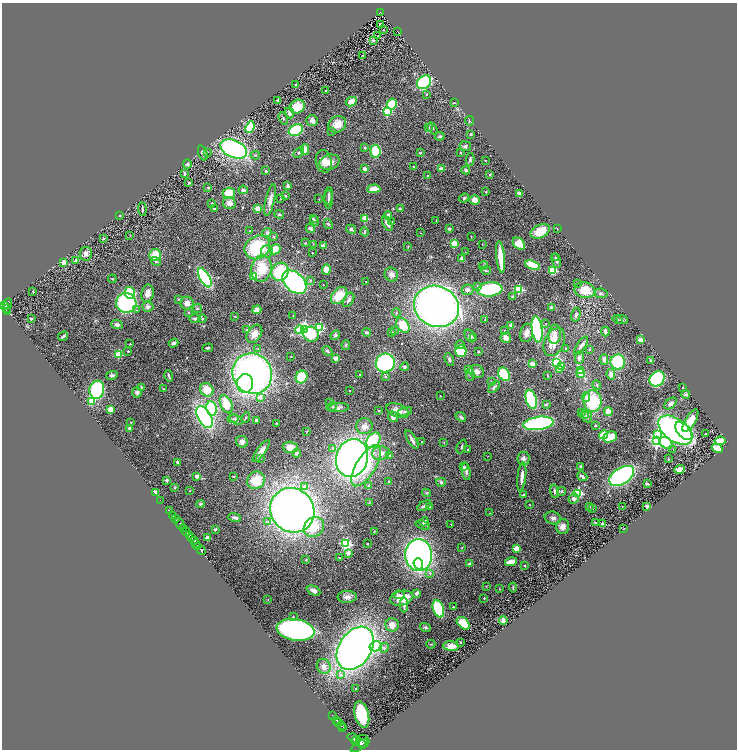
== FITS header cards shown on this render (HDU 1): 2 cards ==
NAXIS1  =                 1469
NAXIS2  =                 1495

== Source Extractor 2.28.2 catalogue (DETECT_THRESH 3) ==
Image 1469 x 1495 px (HDU 1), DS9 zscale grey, zoomed out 1/2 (1 PNG px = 2 x 2 image px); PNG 739 x 752 px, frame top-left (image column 1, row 1494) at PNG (2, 3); each listed source drawn as its Kron ellipse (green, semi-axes under 4 px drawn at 4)
Background 0.815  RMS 0.062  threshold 0.185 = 3 sigma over >= 5 px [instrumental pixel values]
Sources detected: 457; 25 cannot appear on this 1/2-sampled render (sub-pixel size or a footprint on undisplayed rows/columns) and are neither listed nor drawn; the other 432 listed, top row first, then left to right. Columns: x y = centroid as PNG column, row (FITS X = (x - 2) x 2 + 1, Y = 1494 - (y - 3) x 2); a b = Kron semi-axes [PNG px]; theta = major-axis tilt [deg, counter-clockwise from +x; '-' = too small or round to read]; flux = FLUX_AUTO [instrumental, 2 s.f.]
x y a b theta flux
381 13 4 3 - 130
380 25 3 2 - 10
384 30 3 2 - 5.3
397 31 2 1 - 13
378 36 3 2 - 4.9
373 40 3 2 - 15
363 55 2 1 - 11
424 82 8 6 43 1300
295 85 4 2 - 11
325 91 2 2 - 24
426 94 3 2 - 8.1
277 100 2 2 - 65
351 102 6 4 27 120
454 103 4 2 - 6.8
392 104 5 4 - 310
297 106 8 6 31 250
387 111 3 3 - 760
289 113 5 4 - 35
283 118 6 3 -71 15
312 120 6 5 - 56
469 121 5 3 - 9.4
337 124 9 8 - 140
250 127 6 3 68 470
428 127 3 3 - 8.6
432 128 6 2 -61 16
296 130 7 5 25 700
331 131 2 2 - 13
471 134 2 2 - 39
440 136 5 3 - 19
465 146 6 5 - 26
365 148 2 2 - 50
234 149 14 8 -22 2500
305 149 5 4 - 79
375 151 6 5 - 350
207 152 3 2 - 6.6
460 152 2 1 - 4.8
203 153 8 3 -70 35
299 153 6 3 42 21
421 153 3 3 - 8.8
255 155 5 3 - 13
470 159 6 3 79 27
485 160 2 2 - 11
324 161 11 8 -80 94
329 162 10 7 15 110
187 164 5 4 - 25
413 167 3 2 - 7.7
365 169 2 2 - 150
441 169 2 2 - 140
466 170 4 4 - 21
266 171 2 2 - 42
185 174 4 2 - 21
427 175 2 2 - 13
490 175 2 2 - 42
189 183 3 3 - 15
288 186 3 3 - 43
208 187 2 2 - 34
374 189 6 4 5 150
243 190 5 4 - 31
485 192 4 3 - 9.7
229 193 6 5 - 250
519 194 4 4 - 38
285 195 3 3 - 11
329 196 9 3 85 30
281 198 3 3 - 7
464 198 5 4 - 20
319 199 2 1 - 3.4
329 199 9 3 90 41
270 200 16 4 77 74
474 200 5 4 - 110
212 203 2 2 - 25
229 203 6 6 - 77
142 209 7 2 -85 18
214 209 2 2 - 36
258 209 2 2 - 330
400 209 3 3 - 15
279 214 5 4 - 16
120 215 2 2 - 15
388 216 4 4 - 59
365 218 2 2 - 330
313 219 4 2 - 10
436 220 3 2 - 4.3
314 221 5 4 - 16
392 222 2 2 - 8.8
387 223 8 4 -62 80
328 224 5 4 - 19
310 228 5 3 - 33
557 228 2 2 - 5.8
351 229 5 3 - 29
449 229 2 2 - 89
250 231 3 2 - 7.2
540 231 10 6 27 220
364 232 4 3 - 11
267 233 4 4 - 28
420 233 2 1 - 4
130 235 3 2 - 4.8
274 237 3 3 - 8.2
471 237 3 2 - 6.3
104 238 4 3 - 14
306 243 2 2 - 7.8
454 243 3 3 - 520
313 244 3 2 - 5.3
482 244 2 1 - 3.3
519 244 7 5 -43 170
323 245 2 2 - 89
257 247 13 11 32 650
408 247 3 2 - 8.6
275 249 5 4 - 210
267 251 6 6 - 43
465 252 2 2 - 3.3
312 253 2 2 - 13
86 254 7 6 - 54
155 255 6 6 - 200
501 257 16 3 -84 300
555 258 4 2 - 8.8
462 259 3 3 - 70
75 260 3 2 - 27
156 261 5 4 - 16
556 261 7 3 -72 25
64 262 2 2 - 210
532 265 8 4 -20 330
483 266 5 3 - 13
261 269 13 10 78 330
326 269 5 4 - 91
486 270 5 3 - 14
552 270 4 4 - 310
280 272 9 8 - 510
391 274 7 6 - 60
254 276 3 3 - 470
205 278 11 5 -61 1200
112 279 4 3 - 9.2
310 280 4 3 - 13
366 281 2 1 - 5.9
294 282 14 9 -44 2400
577 283 2 2 - 26
323 285 2 2 - 9.9
477 286 3 3 - 21
490 289 12 7 5 1100
519 289 3 3 - 830
467 290 6 5 - 42
585 290 10 8 -11 300
33 292 2 1 - 5.4
130 293 6 5 - 650
147 293 9 6 78 84
601 293 6 4 -9 25
339 295 10 6 49 260
512 296 4 3 - 12
179 299 3 3 - 9.8
349 300 8 4 62 34
126 303 10 10 - 1300
187 303 6 6 - 62
7 304 6 4 67 370
3 305 3 2 - 430
436 306 23 20 -24 6800
148 307 5 5 - 38
551 308 3 2 - 40
6 309 3 2 - 170
197 309 4 3 - 11
137 310 3 2 - 11
257 310 5 4 - 84
8 311 4 2 - 220
189 312 2 2 - 30
396 313 4 2 - 9.8
293 315 3 2 - 5
576 315 7 4 75 35
235 316 3 3 - 7.8
202 318 4 3 - 12
31 319 2 2 - 47
195 319 5 3 - 23
485 319 2 2 - 6.1
618 319 5 2 - 8.8
622 319 6 4 -23 20
546 323 2 1 - 4.7
117 325 5 4 - 36
403 325 8 5 -51 220
511 325 2 2 - 95
319 328 3 3 - 880
246 329 2 2 - 11
304 329 3 3 - 5300
537 329 13 5 -82 1400
300 330 4 3 - 380
504 330 2 1 - 7
394 331 4 2 - 6.9
605 331 5 3 - 41
367 332 4 3 - 24
392 332 2 2 - 28
527 333 9 6 77 82
254 334 10 6 57 99
311 334 8 7 - 570
555 334 9 6 84 72
335 335 5 4 - 18
63 336 5 3 - 21
470 336 7 4 -56 34
473 338 3 3 - 14
506 338 5 5 - 62
640 339 2 2 - 170
554 342 15 9 64 170
173 343 5 3 - 28
130 344 2 2 - 17
346 345 5 4 - 16
460 345 4 4 - 23
581 346 10 3 57 58
208 348 5 3 - 18
258 348 4 3 - 10
566 349 2 2 - 15
590 349 2 2 - 7.3
128 351 2 2 - 39
327 351 6 3 -43 21
461 351 5 5 - 330
478 351 2 2 - 17
118 354 3 3 - 460
291 356 2 1 - 9.2
336 358 2 2 - 240
579 358 6 4 89 41
604 359 5 4 - 44
449 360 7 3 -67 23
650 360 3 2 - 11
556 362 3 3 - 1600
618 362 7 7 - 640
385 363 9 9 - 1600
532 364 2 2 - 270
404 367 4 4 - 19
561 367 3 2 - 240
559 369 2 2 - 79
468 370 2 2 - 190
580 370 3 3 - 81
476 371 7 6 - 61
581 373 4 4 - 120
252 374 21 19 -56 4500
360 374 2 2 - 13
504 374 7 5 -56 430
611 374 5 4 - 65
112 375 6 4 13 30
470 375 6 3 -90 20
169 376 6 2 -72 19
548 376 3 2 - 5.6
302 377 6 5 - 380
385 377 4 3 - 13
657 379 8 7 - 1100
491 382 3 2 - 5.1
245 383 9 8 - 1000
597 385 5 4 - 14
141 387 3 3 - 15
494 387 7 3 48 24
683 388 2 2 - 7.3
164 389 3 2 - 8.1
97 390 9 7 78 940
207 390 7 6 - 170
350 391 2 2 - 11
137 392 5 4 - 35
686 394 4 4 - 22
440 396 2 2 - 8.6
260 397 3 3 - 100
586 397 5 4 - 50
531 399 10 5 -73 780
91 401 3 3 - 120
592 401 11 9 -81 600
330 402 2 2 - 15
671 403 7 4 41 45
226 404 10 5 -66 200
546 404 3 3 - 13
332 407 4 4 - 13
212 408 7 5 -80 740
338 408 11 4 1 44
110 409 2 2 - 310
379 410 3 3 - 10
398 411 12 6 -23 110
405 411 7 3 15 29
581 412 3 3 - 14
608 412 5 4 - 110
584 415 4 4 - 18
587 416 6 5 - 34
205 417 12 6 -60 2500
246 417 5 3 - 15
393 417 5 4 - 51
461 417 6 4 -41 21
233 419 6 3 7 15
236 420 7 4 -35 25
256 420 3 3 - 31
690 421 13 5 59 240
131 422 3 3 - 9.5
276 423 2 2 - 8.5
538 423 15 6 8 1700
595 425 2 2 - 24
364 426 8 8 - 85
129 428 2 2 - 71
675 430 19 11 -37 3600
307 431 3 2 - 7.3
684 431 11 6 -45 740
705 434 2 2 - 21
603 435 4 3 - 300
657 435 3 3 - 1000
610 437 7 5 22 170
373 440 8 6 55 660
412 440 10 2 -60 47
657 440 3 3 - 4000
720 441 5 4 - 160
242 442 6 5 - 45
422 442 2 1 - 5.8
444 443 3 2 - 5.3
666 443 7 5 -36 370
461 446 7 3 65 17
290 447 7 5 -5 120
333 448 3 3 - 26
717 448 6 4 -29 190
467 449 2 2 - 18
673 449 2 2 - 7.9
261 451 13 4 54 80
296 453 4 3 - 34
381 453 9 7 11 86
389 455 2 2 - 54
488 456 2 2 - 3.8
352 458 19 16 73 5000
260 459 2 2 - 15
523 459 7 6 - 47
668 459 4 2 - 8.6
177 462 3 2 - 14
366 466 23 9 58 380
464 467 2 2 - 58
581 467 3 3 - 32
679 469 5 3 - 91
466 471 9 4 -81 37
197 476 3 3 - 48
582 476 5 3 - 36
622 476 14 8 32 2300
233 477 2 2 - 8.9
522 477 14 3 83 92
166 480 2 2 - 86
256 480 9 8 - 280
389 482 3 3 - 11
441 482 5 4 - 27
647 484 3 2 - 21
304 486 3 3 - 39
368 486 2 2 - 12
174 487 4 3 - 12
190 491 3 2 - 5.6
555 491 7 4 -76 38
562 491 4 3 - 16
155 492 4 3 - 37
426 493 4 4 - 16
578 493 3 3 - 1100
523 495 2 2 - 61
574 498 5 5 - 32
160 500 2 1 - 9.8
369 502 3 3 - 8.3
200 504 4 3 - 12
530 505 3 2 - 5.5
424 506 8 3 32 34
589 506 4 3 - 8.2
622 506 3 2 - 4.6
647 506 2 2 - 130
429 507 4 3 - 14
593 509 2 2 - 8.8
292 510 23 21 -47 6600
169 511 3 2 - 270
490 513 2 1 - 4.4
173 515 4 2 - 920
235 518 6 3 -18 31
553 518 8 6 -14 45
175 519 2 2 - 390
268 522 4 3 - 23
424 522 5 2 - 24
180 523 6 2 -58 1400
595 523 3 3 - 9.3
451 524 2 2 - 9.5
603 524 2 2 - 230
423 525 7 3 -21 21
314 527 11 9 39 240
563 527 7 6 - 69
184 529 3 2 - 250
215 529 3 3 - 15
624 529 2 2 - 25
186 532 4 2 - 220
374 532 3 2 - 7.1
189 536 2 2 - 290
192 538 3 1 - 110
207 538 2 2 - 190
195 541 3 2 - 230
196 544 2 2 - 610
346 544 3 3 - 1900
367 544 2 2 - 21
198 546 3 2 - 620
462 548 3 2 - 4.9
516 549 3 2 - 340
201 550 5 2 - 1100
348 553 2 2 - 140
419 555 16 13 -86 4200
339 557 2 2 - 32
306 560 2 2 - 22
511 562 6 3 11 130
418 564 5 4 - 250
469 564 2 2 - 56
524 566 2 2 - 23
430 573 3 2 - 15
486 586 3 2 - 4.4
513 587 5 3 - 13
500 589 3 2 - 7.6
313 590 7 4 -25 50
417 593 3 3 - 35
399 595 6 3 9 24
347 597 9 6 2 56
402 598 12 7 14 170
484 598 2 2 - 22
268 600 2 2 - 3.3
404 605 7 4 88 44
453 607 3 2 - 10
438 609 9 5 -71 580
293 617 2 2 - 15
503 621 4 3 - 79
463 623 7 5 -42 230
392 625 6 6 - 94
426 627 6 4 -17 24
296 630 19 10 -8 2800
461 642 2 2 - 6.2
431 644 4 2 - 8.1
376 646 6 5 - 330
451 646 8 5 -3 110
355 648 23 16 58 7200
384 648 5 4 - 25
324 666 7 6 - 54
341 674 4 3 - 30
355 689 2 2 - 15
332 715 2 1 - 130
362 715 13 7 -76 590
337 720 3 2 - 400
339 723 3 2 - 350
342 726 2 2 - 160
343 727 2 2 - 190
354 738 6 4 -23 2400
356 741 5 3 - 1700
363 741 6 6 - 1700
361 744 5 3 - 1100
359 746 10 3 34 990
At the frame edge (FLAGS 8, measured only in part): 1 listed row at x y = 3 305
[25 sub-pixel or undisplayed-footprint detections neither listed nor drawn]